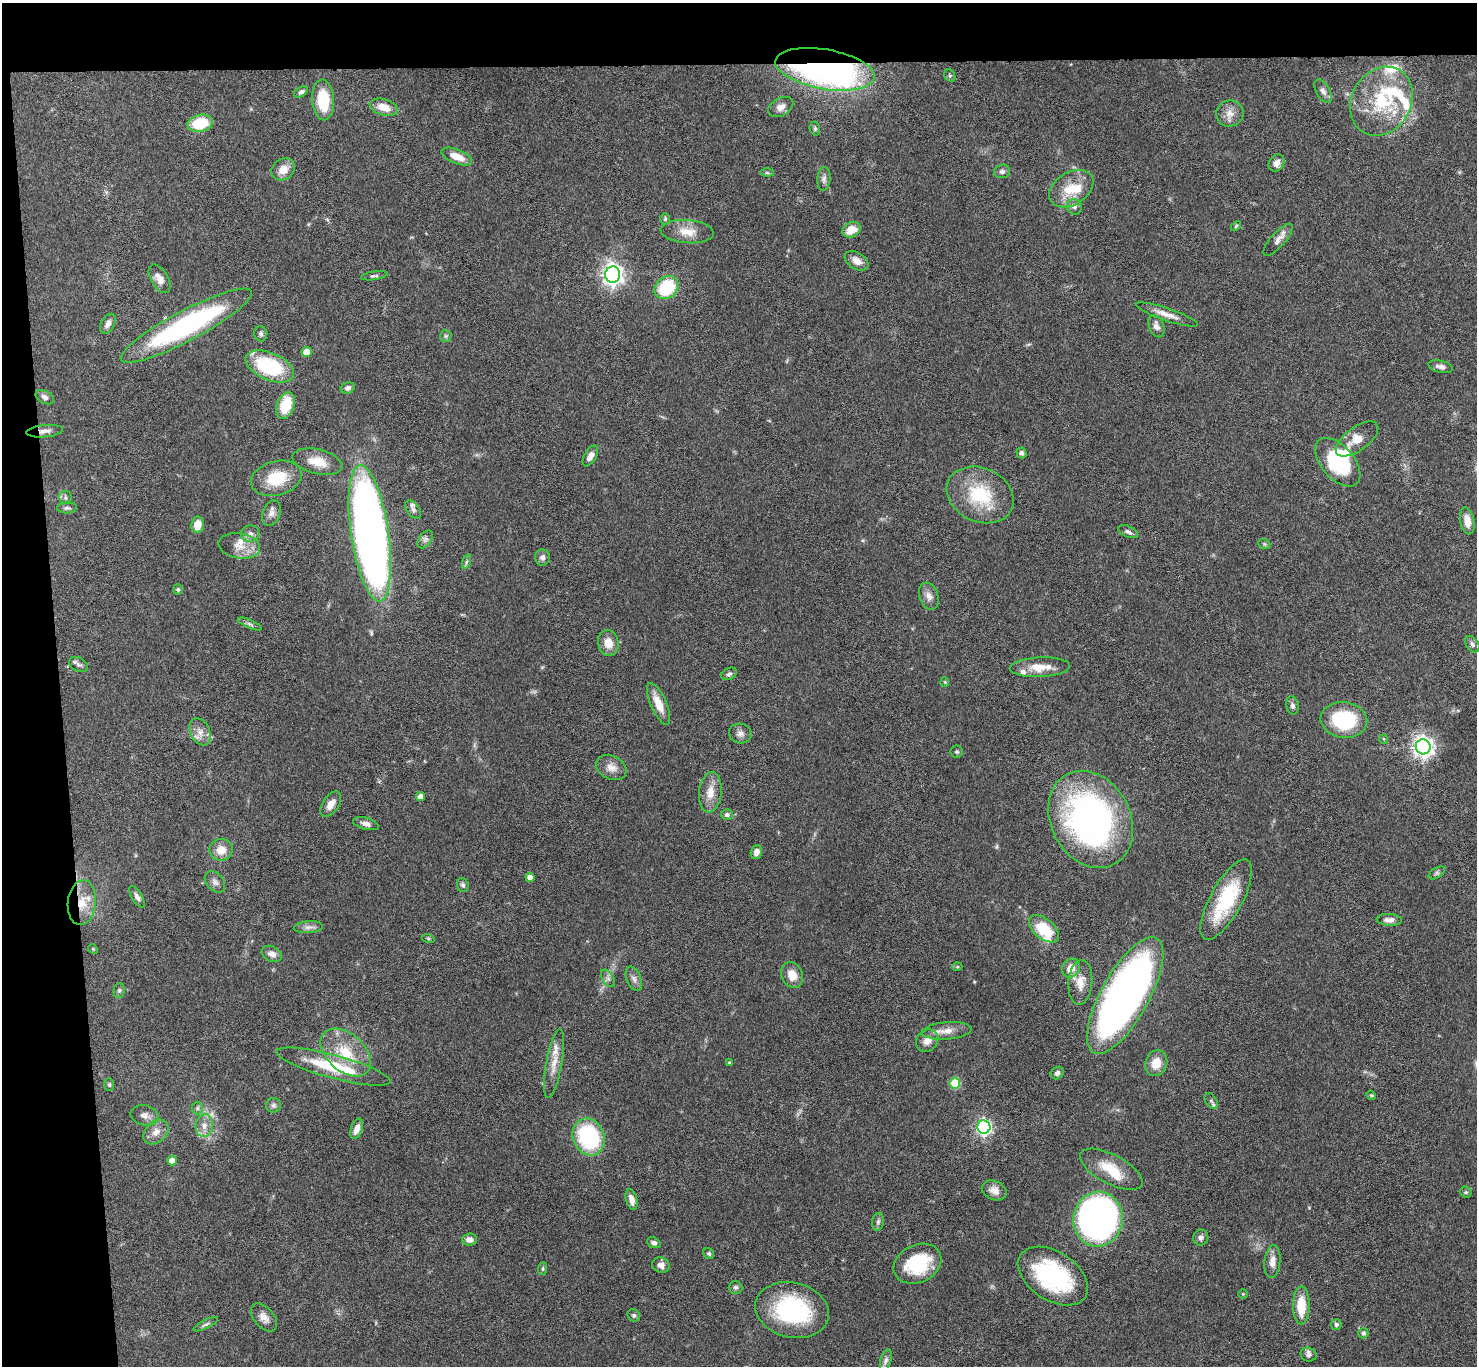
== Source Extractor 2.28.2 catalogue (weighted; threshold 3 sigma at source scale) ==
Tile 1 of 3 x 3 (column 1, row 1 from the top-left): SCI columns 3-1477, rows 2910-4273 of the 4427 x 4397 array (HDU 1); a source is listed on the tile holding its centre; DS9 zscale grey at full resolution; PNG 1479 x 1368 px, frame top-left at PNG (2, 3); each listed source drawn as its Kron ellipse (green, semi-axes under 4 px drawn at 4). Shown black and unused: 8% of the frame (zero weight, under 4 of 8 exposures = <1% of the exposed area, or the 3 px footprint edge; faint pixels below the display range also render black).
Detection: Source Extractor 2.28.2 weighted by HDU 2 'WHT'; one run over the whole footprint, this tile lists its part. Background 0.0434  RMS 0.0035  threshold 0.0145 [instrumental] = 3 sigma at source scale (4.09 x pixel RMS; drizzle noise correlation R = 1.36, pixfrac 0.8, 0.05/0.05 arcsec/px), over >= 5 px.
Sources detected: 171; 1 too faint to see at this stretch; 1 inside a brighter object's white glare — neither listed nor drawn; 12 inside a brighter listed object's ellipse — not listed separately; the other 157 listed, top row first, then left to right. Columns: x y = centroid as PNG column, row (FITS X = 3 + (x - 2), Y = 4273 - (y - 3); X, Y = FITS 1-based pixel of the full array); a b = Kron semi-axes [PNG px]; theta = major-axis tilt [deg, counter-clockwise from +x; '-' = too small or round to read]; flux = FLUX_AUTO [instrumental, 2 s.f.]
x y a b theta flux
825 69 50 20 -10 130
950 76 6 5 - 0.52
1323 91 13 7 -61 1.5
301 92 7 4 31 0.84
323 100 20 11 -86 12
1381 101 36 29 60 22
384 107 14 8 -16 4.3
781 107 13 9 30 2.2
1230 113 14 13 - 3.1
200 123 13 8 11 12
815 129 7 5 -76 0.59
457 156 16 7 -21 4.2
1276 163 9 7 60 2
283 169 12 10 37 3.7
1002 171 8 6 16 0.91
767 173 7 4 -1 0.5
824 179 12 6 85 1.3
1071 189 24 16 33 8.8
1074 207 8 7 - 1.2
665 219 6 4 89 0.46
1236 226 6 3 46 0.37
851 230 10 7 26 4.7
687 232 27 11 -4 5
1278 240 20 7 48 2.2
857 261 13 8 -32 2.4
613 275 8 7 - 190
374 276 13 4 8 0.7
160 279 16 8 -59 2.7
667 287 13 10 40 17
1167 314 32 6 -19 3.2
108 324 10 6 61 1.7
186 326 74 15 28 58
1156 326 11 7 -67 1.8
261 334 8 6 -79 0.75
446 336 6 5 - 0.58
306 352 5 5 - 5.1
270 366 25 13 -23 23
1440 367 12 6 -12 1.5
348 388 7 5 14 1.1
45 397 10 6 -28 1.4
286 405 14 8 69 10
44 431 18 6 6 1.8
1357 439 25 12 36 4.7
1021 453 5 5 - 0.93
590 456 11 6 60 2.2
317 462 25 12 -14 5.4
1338 462 29 16 -49 23
276 478 26 17 15 11
980 495 35 27 -25 19
66 498 6 6 - 0.78
67 508 10 5 4 0.87
413 510 10 6 -53 1
271 513 13 8 69 1.9
1467 521 14 7 -79 3.4
197 525 8 6 81 4.8
1128 532 10 5 -24 1.1
370 533 69 19 -81 240
250 534 9 8 - 1.6
425 539 10 6 53 1.1
1264 544 6 4 -22 0.5
239 546 21 12 -9 4.7
542 557 8 7 - 1.3
466 562 7 3 71 0.63
178 589 5 5 - 0.57
929 596 14 9 -70 2.2
250 624 13 4 -24 0.81
608 643 13 10 -79 3.9
1472 644 9 6 -53 1
78 664 10 6 -25 1.1
1040 667 30 10 3 6
729 674 8 5 26 0.8
945 682 5 4 - 0.36
659 704 22 8 -66 5
1292 705 9 6 -79 1
1344 720 23 18 -6 22
200 732 14 9 -65 2.8
740 733 11 10 - 1.7
1384 739 5 3 - 0.27
1423 747 7 7 - 210
957 752 6 6 - 0.58
611 768 16 11 -27 3
710 792 20 11 84 4.4
420 797 4 4 - 2.2
331 804 14 8 55 2.8
727 815 6 5 - 0.82
1091 819 51 39 -62 110
366 824 13 6 -15 1.5
221 850 11 10 - 4.1
756 852 7 5 73 1.8
1437 873 9 5 33 0.79
530 877 4 4 - 2.3
215 882 12 8 -50 1.5
463 885 7 5 -72 0.8
137 897 12 5 -59 1.3
1226 900 45 16 61 22
82 903 22 14 84 7.4
1389 920 13 6 -3 2
308 927 14 6 4 1.6
1044 929 18 10 -40 12
428 938 6 4 -18 0.43
93 949 5 4 - 0.35
272 954 10 7 -25 1.9
957 967 5 3 - 0.32
1071 968 10 8 56 3.6
792 975 13 10 -69 4.1
608 978 10 5 -56 0.97
634 979 13 7 -67 1.5
1080 983 22 12 86 4.6
119 990 7 5 87 0.74
1125 995 65 24 61 190
947 1031 25 8 5 3.6
927 1041 12 10 43 2.9
346 1052 29 18 -42 12
554 1063 35 8 80 4.4
729 1063 4 3 - 0.47
1156 1063 13 11 69 4.5
333 1067 59 11 -15 19
1057 1073 7 6 - 0.91
955 1083 5 5 - 14
109 1085 6 5 - 0.56
1371 1095 5 4 - 0.39
1211 1101 9 5 -59 0.76
273 1105 7 7 - 0.95
197 1108 6 6 - 0.69
144 1115 14 10 -13 2
204 1126 11 8 82 2.5
984 1127 7 6 - 84
357 1129 10 5 70 2.6
156 1132 14 10 43 2.8
589 1137 19 15 -68 34
172 1161 5 4 - 3.7
1111 1169 34 14 -28 9.1
994 1190 13 9 -23 2.7
1466 1192 6 5 - 0.47
632 1200 11 5 -74 2.1
1098 1219 27 24 82 200
878 1222 9 6 81 0.87
1201 1238 8 7 - 1.2
469 1240 7 6 - 1.8
654 1243 7 5 -22 0.96
709 1254 6 5 - 0.57
1272 1261 16 8 84 2.8
917 1264 25 19 26 19
661 1265 9 7 -17 1.9
543 1269 6 4 84 0.46
1053 1276 39 24 -33 37
736 1287 7 6 - 0.76
1243 1294 4 4 - 0.33
1301 1305 19 8 89 8.5
792 1310 37 27 -13 35
634 1315 6 6 - 0.74
264 1317 17 9 -49 2.6
206 1324 13 4 26 0.91
1336 1325 5 5 - 0.65
1363 1333 5 5 - 0.88
1309 1355 8 7 - 0.95
886 1360 11 5 74 1.1
Overlapping masked pixels (flux is a lower limit): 3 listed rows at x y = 825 69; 44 431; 82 903